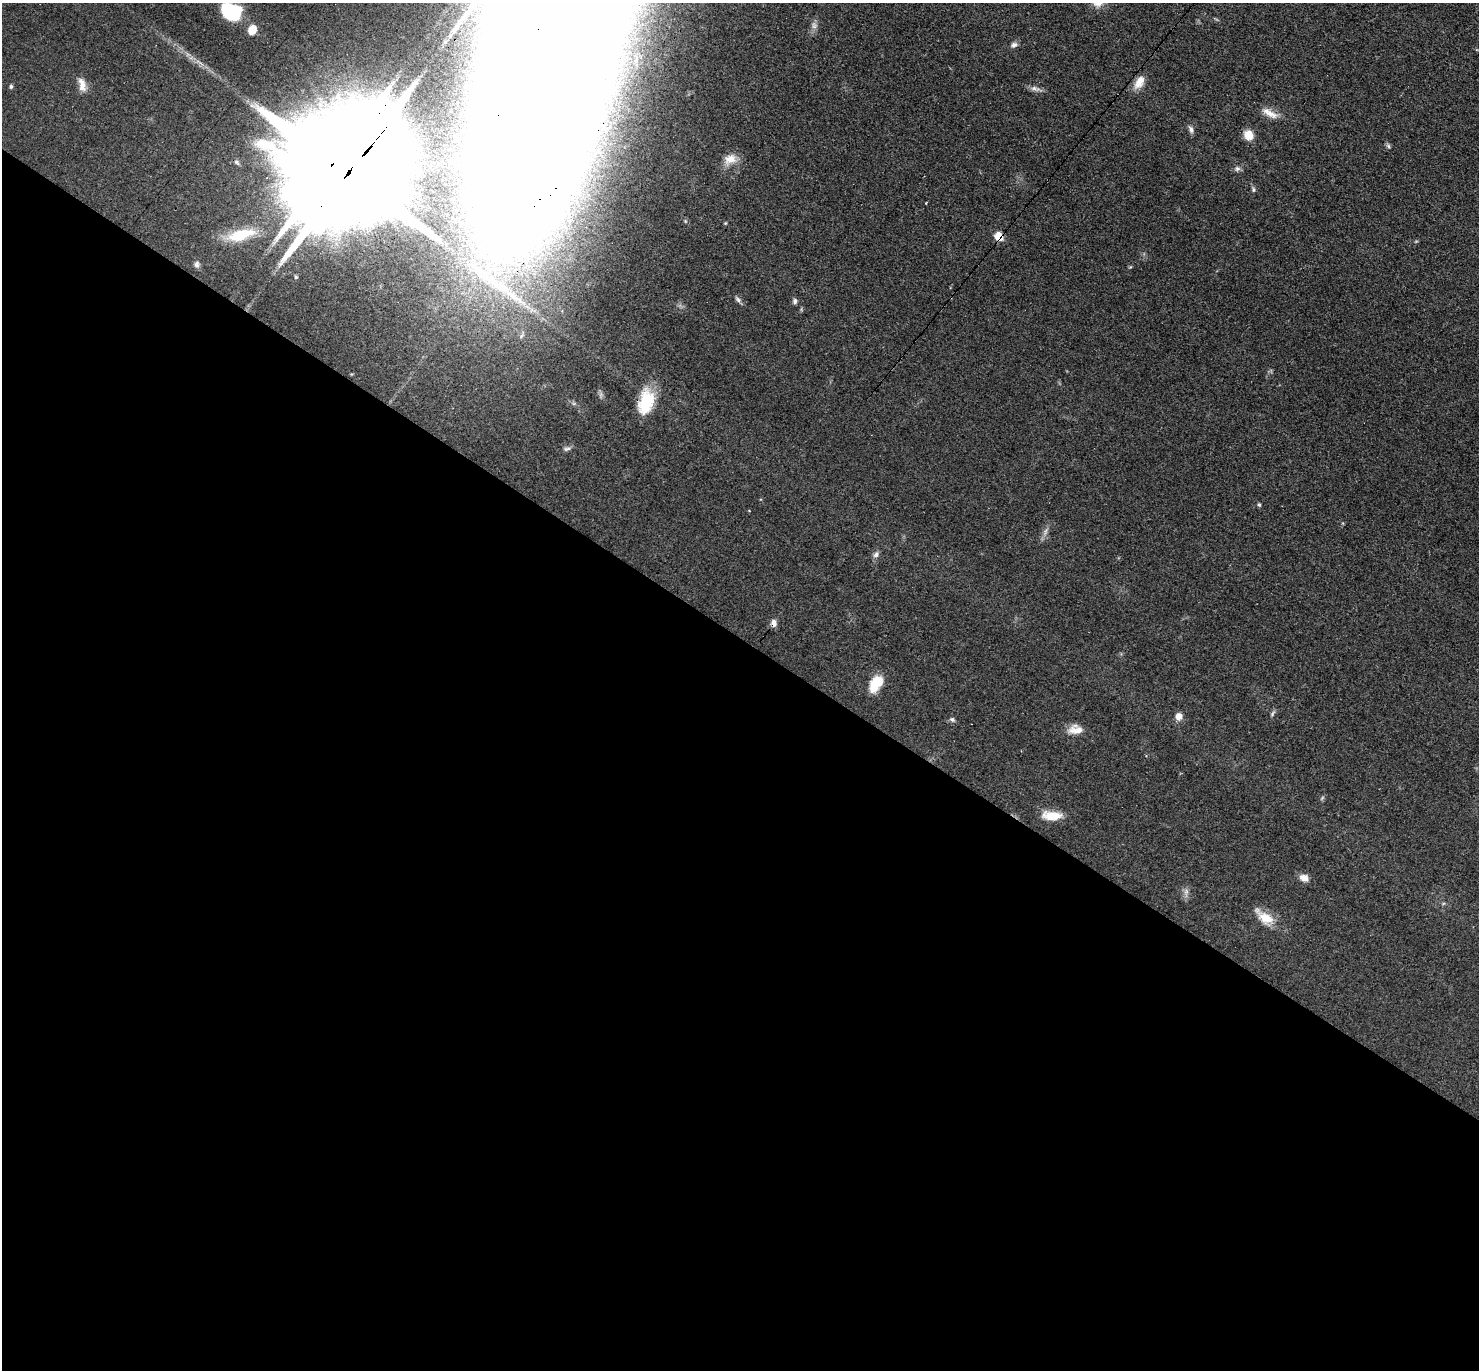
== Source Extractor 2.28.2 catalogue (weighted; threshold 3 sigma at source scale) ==
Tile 14 of 4 x 4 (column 2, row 4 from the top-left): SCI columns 1608-3084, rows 297-1664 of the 6087 x 6078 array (HDU 1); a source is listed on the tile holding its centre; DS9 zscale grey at full resolution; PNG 1481 x 1372 px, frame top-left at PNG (2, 3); no overlay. Shown black and unused: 54% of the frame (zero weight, under 3 of 4 exposures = <1% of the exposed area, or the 3 px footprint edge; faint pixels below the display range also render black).
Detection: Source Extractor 2.28.2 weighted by HDU 2 'WHT'; one run over the whole footprint, this tile lists its part. Background 0.0608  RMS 0.0056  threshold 0.0254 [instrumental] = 3 sigma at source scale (4.5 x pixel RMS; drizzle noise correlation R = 1.50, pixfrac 1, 0.05/0.05 arcsec/px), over >= 5 px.
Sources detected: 43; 2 too faint to see at this stretch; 1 cosmic-ray / hot-pixel residue — not listed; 2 inside a brighter listed object's ellipse — not listed separately; the other 38 listed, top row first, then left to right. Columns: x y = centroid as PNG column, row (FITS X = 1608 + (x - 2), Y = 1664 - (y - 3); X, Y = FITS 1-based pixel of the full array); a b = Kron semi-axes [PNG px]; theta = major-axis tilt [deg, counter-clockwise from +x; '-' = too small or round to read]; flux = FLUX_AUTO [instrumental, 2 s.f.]
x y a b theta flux
231 11 20 14 -28 34
814 25 10 8 -86 2.6
252 30 11 9 74 6.6
1014 45 8 6 30 2
1139 82 18 10 58 5.9
82 84 20 9 -78 5
11 86 5 4 - 1.1
1035 89 14 6 -17 2.7
1270 114 21 9 -18 5.8
1191 129 11 5 -71 1.9
1248 135 11 9 -58 7.5
1388 146 6 5 - 1.1
730 159 17 12 23 7.1
237 162 9 5 -52 1.3
1237 169 8 7 - 1.7
346 175 51 21 50 31000
1254 190 7 5 -89 1.1
241 235 38 14 15 21
999 237 5 5 - 27
197 264 9 7 85 1.8
1130 267 6 3 17 0.54
296 277 5 5 - 0.85
738 299 10 5 -47 1.6
795 301 7 6 - 1.3
646 402 30 17 69 20
567 449 10 5 11 1.5
1259 505 5 4 - 0.91
876 554 10 7 43 2
774 623 9 7 -88 2.9
876 684 23 13 56 12
1272 714 9 5 54 1.2
1179 716 6 6 - 5.5
952 719 8 5 -33 1.3
1074 730 15 15 - 6.1
1052 816 26 11 -3 10
1304 878 9 7 -20 4.8
1186 892 15 6 85 2.4
1265 917 29 12 -39 11
Overlapping masked pixels (flux is a lower limit): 4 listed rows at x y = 231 11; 346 175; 999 237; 774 623
Isophote crosses this tile's border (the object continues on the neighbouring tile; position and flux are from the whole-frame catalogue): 1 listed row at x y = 231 11